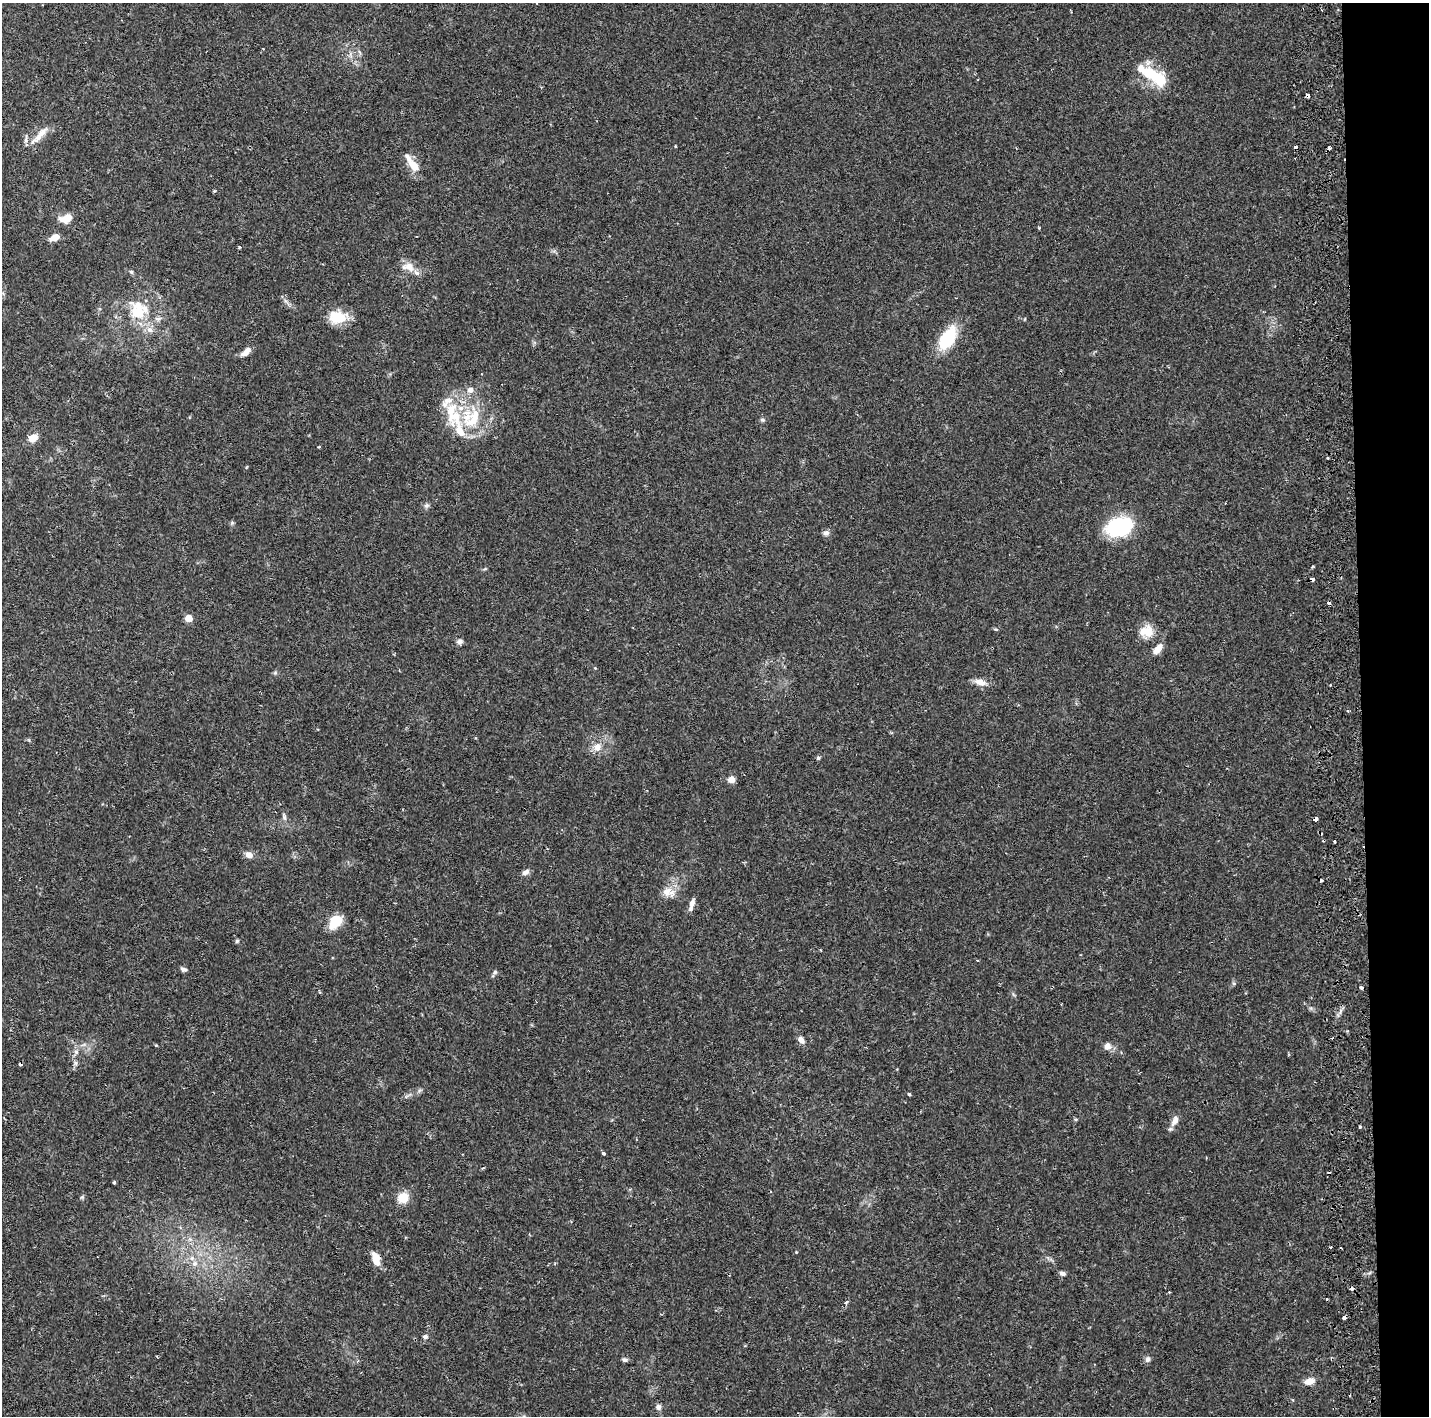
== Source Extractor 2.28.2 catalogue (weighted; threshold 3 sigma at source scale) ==
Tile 6 of 3 x 3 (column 3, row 2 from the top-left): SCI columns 3076-4502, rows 1543-2956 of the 4778 x 4489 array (HDU 1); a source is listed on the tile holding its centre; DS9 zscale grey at full resolution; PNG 1431 x 1418 px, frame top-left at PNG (2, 3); no overlay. Shown black and unused: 5% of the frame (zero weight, under 2 of 3 exposures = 4% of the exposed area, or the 3 px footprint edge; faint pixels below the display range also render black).
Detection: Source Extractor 2.28.2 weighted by HDU 2 'WHT'; one run over the whole footprint, this tile lists its part. Background 0.0505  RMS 0.0035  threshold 0.0159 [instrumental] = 3 sigma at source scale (4.5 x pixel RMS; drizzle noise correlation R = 1.50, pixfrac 1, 0.0396/0.0396 arcsec/px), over >= 5 px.
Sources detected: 95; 1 inside a brighter object's white glare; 10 cosmic-ray / hot-pixel residue — not listed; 10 inside a brighter listed object's ellipse — not listed separately; the other 74 listed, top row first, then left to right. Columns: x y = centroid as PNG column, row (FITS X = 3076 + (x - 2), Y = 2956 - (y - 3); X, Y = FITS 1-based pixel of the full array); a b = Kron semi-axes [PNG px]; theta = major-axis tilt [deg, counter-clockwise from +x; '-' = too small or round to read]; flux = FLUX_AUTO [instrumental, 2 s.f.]
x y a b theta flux
1151 74 42 14 -35 15
1308 95 4 3 - 2.3
42 133 22 8 46 3.8
26 139 12 3 83 0.87
675 146 4 2 - 0.32
1329 148 3 3 - 4.6
414 165 17 9 -49 4.5
214 191 4 4 - 0.41
66 218 13 9 19 4.6
1039 228 3 3 - 0.32
54 237 10 6 25 3.5
239 247 3 3 - 0.55
409 267 17 11 -49 4.1
131 272 6 5 - 0.56
137 311 29 20 86 12
337 317 23 16 -3 8.1
158 319 11 5 2 1.2
947 338 22 12 59 19
246 352 13 6 42 2.7
470 390 7 6 - 2
455 416 26 19 36 12
762 420 7 5 -20 0.6
33 438 11 8 23 3.4
319 447 4 3 - 0.28
1328 458 3 3 - 0.85
426 505 7 7 - 0.9
1119 527 22 15 12 36
826 533 9 7 2 1.2
188 618 5 5 - 6.8
995 629 6 3 -17 0.4
1146 631 18 16 24 5.3
460 641 8 6 6 1.1
1158 649 13 7 52 3.2
980 682 16 8 -16 3
1348 711 3 3 - 0.59
597 747 13 10 65 3.1
818 758 5 5 - 0.54
731 779 6 6 - 3.1
284 818 8 5 -71 0.87
1316 819 4 4 - 3.5
1335 841 3 3 - 0.85
249 855 9 7 -26 2.1
526 872 10 6 26 1.5
668 892 19 12 -12 4.2
692 904 17 6 74 2.1
335 921 14 9 54 11
237 941 6 4 46 0.48
820 950 4 2 - 0.28
184 969 8 5 -12 0.94
495 972 7 5 59 0.75
1362 988 4 3 - 1.9
801 1040 9 6 -50 1.8
1107 1046 10 9 - 2.1
76 1052 6 6 - 1
75 1063 6 6 - 0.78
909 1094 3 3 - 1.2
1175 1121 17 7 60 2.4
1360 1127 3 3 - 0.88
603 1153 4 3 - 0.72
483 1168 5 3 - 0.39
114 1182 3 3 - 1.9
403 1198 11 10 - 6.4
190 1239 7 6 - 1.1
376 1259 17 8 -71 4.3
195 1263 9 8 - 1.7
1062 1273 8 5 -15 1.1
1169 1292 3 3 - 0.28
846 1302 6 5 - 0.67
1344 1318 4 3 - 1.8
425 1337 7 6 - 0.9
1147 1359 8 7 - 1.1
625 1360 8 5 -10 0.79
1309 1381 10 7 14 3.7
658 1407 8 7 - 1.2
Overlapping masked pixels (flux is a lower limit): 5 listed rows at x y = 1308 95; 1329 148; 1316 819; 1362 988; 1344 1318